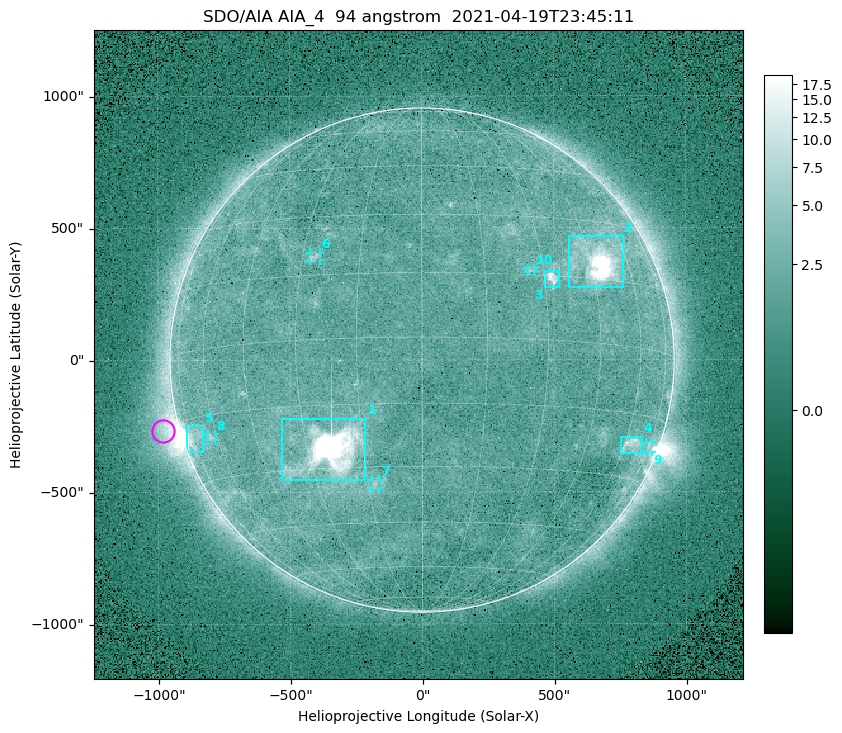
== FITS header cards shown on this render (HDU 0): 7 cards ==
TELESCOP= 'SDO/AIA '
INSTRUME= 'AIA_4   '
WAVELNTH=                   94
WAVEUNIT= 'angstrom'
DATE-OBS= '2021-04-19T23:45:11.12'
CTYPE1  = 'HPLN-TAN'
CTYPE2  = 'HPLT-TAN'

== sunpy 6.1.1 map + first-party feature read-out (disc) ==
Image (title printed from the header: SDO/AIA AIA_4  94 angstrom  2021-04-19T23:45:11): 512 x 512 px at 4.8 arcsec/px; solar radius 955 arcsec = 199 px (full disc in frame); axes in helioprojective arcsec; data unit not stated in the header (colour bar unlabelled)
Orientation: roll -0.137 deg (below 1 deg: not rotated)
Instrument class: DISC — disc imager (sunpy class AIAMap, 94 A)
Bright regions (active regions / flare kernels): reference = the median radial profile (limb darkening/brightening removed); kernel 5 px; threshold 5 sigma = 2.61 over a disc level ~1.81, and >= 1.15x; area >= 9 px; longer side >= 5 px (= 24 arcsec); searched inside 0.97 R_sun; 10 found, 10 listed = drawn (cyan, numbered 1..; 5 of them under ~33 arcsec drawn as corner ticks so the feature stays visible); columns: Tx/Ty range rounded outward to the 10 arcsec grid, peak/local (2 s.f.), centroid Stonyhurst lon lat
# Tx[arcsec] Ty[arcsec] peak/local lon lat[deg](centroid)
1 -540..-210 -460..-220 2189 -24 -26
2 560..760 270..470 45 +48 +19
3 460..520 270..340 6.8 +32 +14
4 750..830 -360..-290 4.5 +64 -22
5 -900..-830 -350..-250 5.9 -73 -19
6 -430..-380 380..410 3.3 -27 +20
7 -190..-160 -490..-450 3.1 -13 -34
8 -810..-780 -300..-280 3 -63 -20
9 850..870 -350..-310 2.8 +75 -22
10 400..430 330..350 2.8 +27 +16
Off-limb structures (1.02-1.3 R_sun): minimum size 50 px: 6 found; the strongest spans PA ~85..115 deg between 1.02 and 1.21 R_sun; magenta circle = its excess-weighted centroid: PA ~105 deg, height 1.06 R_sun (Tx ~-980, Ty ~-270 arcsec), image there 4.9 x the reference